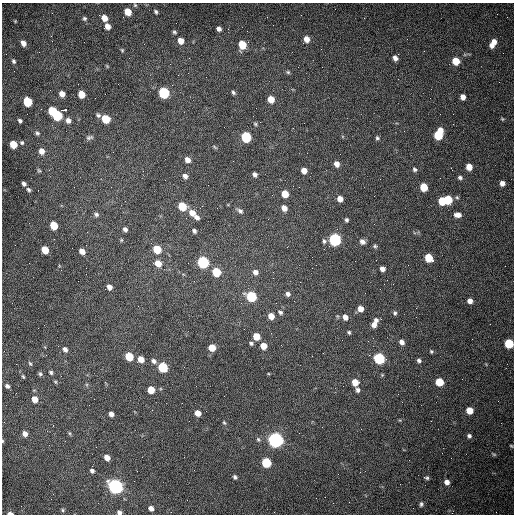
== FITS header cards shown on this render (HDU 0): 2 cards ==
NAXIS1  =                  512 /fastest changing axis
NAXIS2  =                  512 /next to fastest changing axis

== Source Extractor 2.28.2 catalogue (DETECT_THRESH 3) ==
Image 512 x 512 px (HDU 0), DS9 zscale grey, 1 PNG px = 1 image px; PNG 516 x 516 px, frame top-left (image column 1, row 512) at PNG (2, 3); no overlay
Background 1530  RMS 23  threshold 69.2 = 3 sigma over >= 5 px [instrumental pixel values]
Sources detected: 158; all 158 listed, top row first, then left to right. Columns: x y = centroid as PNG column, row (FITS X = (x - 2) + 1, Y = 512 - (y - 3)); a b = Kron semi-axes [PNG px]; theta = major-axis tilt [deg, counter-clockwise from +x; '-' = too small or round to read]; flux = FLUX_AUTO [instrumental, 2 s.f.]
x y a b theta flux
135 5 5 5 - 2000
128 12 6 5 - 22000
156 12 5 4 - 3100
84 18 6 5 - 3100
104 18 7 6 - 14000
15 21 4 3 - 1400
107 26 6 5 - 9800
219 29 5 4 - 5200
174 32 6 4 -48 2500
51 36 3 3 - 1500
307 39 6 5 - 12000
181 41 6 6 - 13000
494 41 7 6 - 8800
23 43 6 5 - 8800
242 45 6 5 - 40000
492 45 7 6 - 7600
122 50 5 4 - 1900
395 58 6 5 - 6800
14 61 5 4 - 3000
456 61 6 5 - 33000
107 66 5 4 - 1400
288 72 5 5 - 2200
233 92 6 4 -46 3100
164 93 6 6 - 150000
62 94 5 5 - 11000
81 94 6 5 - 22000
463 97 5 5 - 8500
271 99 6 5 - 21000
27 102 6 5 - 65000
64 110 5 2 - 9100
52 111 6 5 - 43000
57 115 6 6 - 110000
98 115 6 4 -36 3100
106 119 6 5 - 49000
502 119 5 4 - 1600
68 120 6 5 - 6500
20 121 4 3 - 3300
255 124 5 4 - 2100
293 128 2 2 - 930
37 133 6 5 - 3100
438 134 9 6 70 69000
89 137 9 5 12 3800
246 137 6 6 - 110000
377 138 5 4 - 2800
22 143 5 5 - 2600
13 144 6 5 - 31000
215 147 8 3 -34 1900
41 151 7 6 - 10000
187 160 6 5 - 8800
337 164 6 5 - 9200
469 167 6 5 - 16000
415 169 6 5 - 3400
39 170 6 4 -65 2100
304 170 6 5 - 11000
255 174 6 4 -55 5200
185 176 7 5 -45 5600
460 178 6 5 - 3600
502 183 5 5 - 7900
24 184 4 4 - 4500
299 187 2 2 - 1000
424 187 6 5 - 39000
29 190 6 4 -45 2900
285 194 6 5 - 25000
457 197 6 5 - 2400
340 199 5 5 - 11000
448 199 6 5 - 49000
442 201 6 5 - 40000
182 206 6 5 - 43000
284 208 6 5 - 11000
240 211 9 5 -32 5000
192 213 8 7 - 13000
96 214 7 5 -28 3600
457 215 8 5 -3 9000
197 217 6 5 - 5200
346 220 5 4 - 2900
54 225 6 5 - 36000
125 229 5 4 - 4200
194 231 5 4 - 3500
335 239 6 6 - 280000
324 241 7 5 -88 3500
362 242 6 6 - 6500
375 246 6 5 - 2700
157 249 6 5 - 41000
45 250 6 5 - 32000
82 251 6 4 -43 11000
429 258 7 5 -44 45000
203 262 6 6 - 200000
158 263 6 6 - 16000
312 268 2 2 - 720
382 269 5 4 - 8400
216 272 6 5 - 51000
255 272 7 6 - 7100
273 278 2 2 - 810
109 287 5 5 - 7300
288 294 6 5 - 5200
251 296 6 6 - 110000
470 301 5 5 - 8500
276 303 3 2 - 1200
138 306 2 2 - 580
360 309 5 5 - 11000
280 312 7 5 -28 3400
395 313 6 5 - 3000
271 316 6 5 - 16000
345 317 6 6 - 8400
381 319 2 2 - 1200
376 321 8 5 86 5900
374 325 7 5 76 8800
349 332 4 3 - 2400
256 336 6 5 - 26000
402 342 6 5 - 7300
251 343 6 5 - 2900
509 343 6 5 - 79000
263 346 6 5 - 16000
212 348 6 5 - 21000
65 349 6 5 - 6100
431 351 5 4 - 2200
129 356 6 5 - 50000
379 358 6 6 - 170000
141 359 5 5 - 17000
419 360 5 4 - 3800
153 361 6 5 - 4900
30 363 6 4 -61 2200
163 367 6 5 - 99000
51 372 5 4 - 2900
40 374 6 5 - 2900
23 376 5 3 - 1900
55 382 6 4 -59 1800
355 382 6 5 - 21000
439 382 6 5 - 49000
7 386 6 5 - 4000
151 390 5 5 - 28000
358 390 6 5 - 4600
35 399 7 6 - 13000
469 410 5 5 - 26000
198 413 5 5 - 13000
111 414 5 4 - 7800
224 422 6 4 -62 1900
69 433 6 3 -70 1900
25 434 6 5 - 8600
469 436 6 5 - 3600
258 439 7 5 -57 2900
275 440 6 6 - 730000
2 441 5 3 - 1400
511 446 4 3 - 1500
494 454 7 4 -32 2000
107 457 5 4 - 13000
266 463 6 5 - 92000
92 471 5 5 - 4200
235 477 5 4 - 3500
426 478 5 3 - 2700
447 482 5 5 - 8600
115 486 7 6 - 590000
316 498 2 2 - 3600
421 504 6 4 88 3100
151 508 5 4 - 8700
63 510 5 5 - 2200
119 512 5 4 - 5000
10 513 5 2 - 9600
At the frame edge (FLAGS 8, measured only in part): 4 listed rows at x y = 509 343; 2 441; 119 512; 10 513